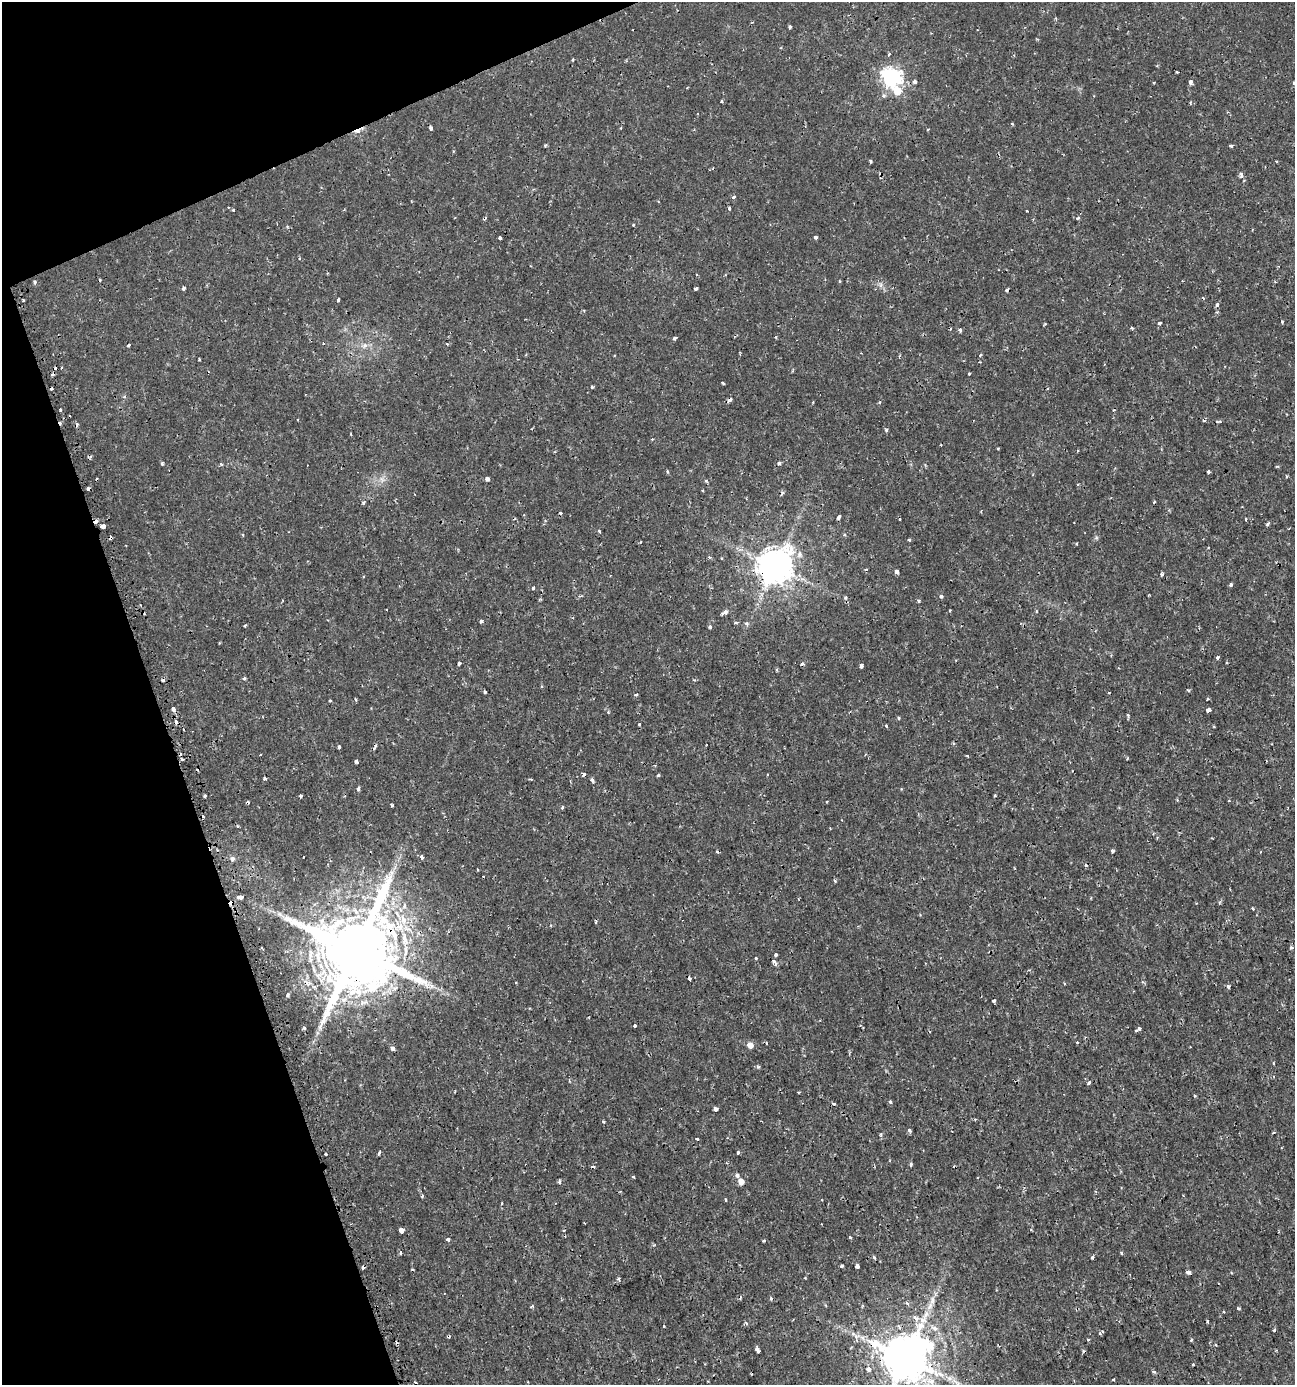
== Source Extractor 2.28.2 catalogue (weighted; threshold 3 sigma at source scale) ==
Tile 5 of 4 x 4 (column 1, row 2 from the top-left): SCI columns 135-1427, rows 2771-4153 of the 5402 x 5549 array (HDU 1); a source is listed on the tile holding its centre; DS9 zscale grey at full resolution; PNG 1297 x 1387 px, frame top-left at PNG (2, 2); no overlay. Shown black and unused: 18% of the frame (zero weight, under 2 of 3 exposures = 1% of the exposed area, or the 3 px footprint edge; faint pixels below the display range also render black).
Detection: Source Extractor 2.28.2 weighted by HDU 2 'WHT'; one run over the whole footprint, this tile lists its part. Background 0.00186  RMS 0.0011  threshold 0.00477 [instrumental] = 3 sigma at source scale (4.5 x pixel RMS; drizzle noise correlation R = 1.50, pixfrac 1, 0.0396/0.0396 arcsec/px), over >= 5 px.
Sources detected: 247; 39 cosmic-ray / hot-pixel residue — not listed; the other 208 listed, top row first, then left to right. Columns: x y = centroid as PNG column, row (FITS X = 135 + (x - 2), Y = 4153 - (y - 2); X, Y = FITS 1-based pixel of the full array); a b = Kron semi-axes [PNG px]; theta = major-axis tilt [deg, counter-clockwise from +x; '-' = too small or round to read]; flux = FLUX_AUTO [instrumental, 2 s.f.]
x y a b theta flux
790 27 3 3 - 0.2
889 54 3 3 - 0.29
573 60 3 2 - 0.16
1177 72 3 2 - 0.14
891 77 8 7 - 39
915 81 5 4 - 0.27
1190 82 4 3 - 0.56
897 91 7 6 - 2.4
722 101 3 3 - 0.15
1190 103 4 3 - 0.094
431 128 4 3 - 0.36
928 129 3 2 - 0.11
357 131 11 5 24 0.6
545 145 3 3 - 0.19
1232 146 4 4 - 0.22
870 161 4 3 - 0.2
1277 161 3 2 - 0.11
1241 175 10 5 -82 0.3
733 197 4 3 - 0.2
228 207 3 2 - 0.12
729 208 4 3 - 0.15
233 210 3 3 - 0.2
1078 218 4 4 - 0.17
633 225 3 3 - 0.11
815 237 3 3 - 0.26
500 238 3 3 - 0.23
839 281 5 3 - 0.087
34 282 5 3 - 0.21
881 285 7 4 -90 0.24
184 288 4 3 - 0.23
696 288 4 3 - 0.36
338 300 4 2 - 0.2
23 301 2 2 - 0.11
1217 304 6 4 85 0.23
1282 322 4 2 - 0.21
1159 323 4 3 - 0.16
1045 324 4 3 - 0.088
1131 328 4 3 - 0.14
960 330 5 4 - 0.2
675 338 4 3 - 0.48
447 344 4 3 - 0.1
129 345 3 3 - 0.21
364 345 8 6 44 0.4
980 355 3 3 - 0.12
199 360 3 2 - 0.1
969 373 3 3 - 0.13
723 383 3 2 - 0.17
592 387 3 3 - 0.2
730 400 5 3 - 0.5
60 410 3 3 - 0.26
1218 421 8 3 -4 0.15
886 430 4 3 - 0.17
998 449 3 2 - 0.094
779 463 4 4 - 0.28
162 464 4 3 - 0.19
1277 466 5 3 - 0.099
667 471 3 3 - 0.14
1208 472 4 3 - 0.47
382 479 10 5 -67 0.35
487 479 6 5 - 0.24
706 480 4 4 - 0.15
363 503 3 3 - 0.28
838 517 5 3 - 0.21
1245 519 3 3 - 0.65
1267 524 3 3 - 0.24
103 526 4 3 - 1.3
599 531 5 3 - 0.098
243 535 4 3 - 0.1
1096 538 6 4 19 0.16
909 540 3 3 - 0.14
799 554 9 8 - 0.54
709 557 4 4 - 0.15
721 558 3 3 - 0.11
775 566 10 10 - 240
897 572 4 4 - 0.51
1162 574 4 3 - 0.22
1231 585 4 3 - 0.23
533 588 3 3 - 0.3
941 596 3 3 - 0.32
845 597 5 3 - 0.12
950 610 3 2 - 0.13
725 612 4 3 - 0.58
722 614 3 3 - 0.27
481 621 5 4 - 0.18
747 624 6 5 - 0.26
245 625 3 3 - 0.12
710 627 3 3 - 0.43
1218 657 3 3 - 0.82
459 663 4 3 - 0.35
802 664 3 3 - 0.45
861 666 4 3 - 0.39
244 678 4 4 - 0.15
485 692 3 3 - 0.17
1109 693 3 2 - 0.14
636 694 4 3 - 0.26
1207 699 3 3 - 0.13
330 700 4 2 - 0.084
356 700 3 2 - 0.16
173 709 4 3 - 1
1208 710 3 3 - 9.8
1128 715 5 3 - 0.12
899 718 5 3 - 0.11
639 724 3 3 - 0.24
886 726 5 3 - 0.11
1214 726 3 2 - 0.094
339 747 4 3 - 0.2
375 747 7 3 69 0.22
356 762 3 3 - 0.36
584 774 4 3 - 0.29
658 775 4 3 - 0.16
265 779 4 3 - 0.43
592 780 4 3 - 0.3
358 789 4 3 - 0.34
205 796 3 2 - 0.24
301 796 3 3 - 0.29
995 796 3 3 - 0.18
827 802 3 2 - 0.095
392 805 3 3 - 0.19
562 807 3 3 - 0.26
1112 851 4 3 - 0.22
304 857 3 2 - 0.079
421 857 4 3 - 0.58
232 859 6 5 - 0.26
835 881 4 4 - 0.14
239 897 6 3 2 0.66
1091 898 3 3 - 0.087
1253 909 4 2 - 0.15
280 914 7 6 - 0.3
1292 947 3 3 - 0.33
262 948 3 2 - 0.11
356 950 21 19 -81 1500
776 955 4 3 - 0.37
756 958 3 3 - 0.15
774 962 5 4 - 0.45
690 979 5 3 - 0.21
516 983 3 2 - 0.083
1228 986 3 3 - 0.42
288 995 4 3 - 0.21
994 1001 3 3 - 0.48
635 1026 3 3 - 0.23
304 1028 4 3 - 0.18
1138 1029 6 3 31 0.73
1077 1042 3 3 - 0.12
750 1045 6 5 - 0.76
393 1048 4 4 - 0.41
1273 1063 4 3 - 0.11
758 1067 4 4 - 0.18
1089 1083 4 3 - 0.2
798 1092 4 2 - 0.091
1195 1096 4 3 - 0.11
890 1102 5 4 - 0.15
834 1104 5 4 - 0.15
715 1109 4 3 - 0.58
603 1122 3 3 - 0.17
909 1130 4 3 - 0.37
1273 1133 4 2 - 0.11
881 1134 7 4 84 0.17
697 1139 3 2 - 0.26
380 1152 4 3 - 0.25
738 1152 4 3 - 0.21
325 1153 3 3 - 0.21
911 1164 4 4 - 0.19
593 1167 3 3 - 0.35
737 1175 4 3 - 0.48
633 1177 4 2 - 0.12
741 1181 5 5 - 0.93
559 1182 6 4 85 0.15
422 1196 5 3 - 0.096
725 1200 4 2 - 0.1
401 1230 4 3 - 2.5
850 1237 3 3 - 0.18
448 1239 4 4 - 0.27
764 1241 4 3 - 0.15
400 1253 5 3 - 0.17
1121 1253 4 3 - 0.12
874 1257 4 3 - 0.16
1092 1257 3 3 - 0.28
842 1266 4 3 - 0.29
857 1266 4 4 - 0.74
363 1267 4 3 - 0.59
1188 1272 4 3 - 0.72
805 1278 4 2 - 0.074
619 1279 5 5 - 0.17
771 1299 5 4 - 0.14
907 1303 6 4 -23 0.19
532 1306 5 3 - 0.15
930 1306 15 7 62 0.87
1238 1308 3 3 - 0.72
1224 1312 3 3 - 0.098
916 1318 7 5 -25 0.51
1207 1321 3 3 - 1.5
746 1323 6 3 -46 0.15
664 1326 3 3 - 0.1
1274 1330 5 3 - 0.14
1103 1331 3 3 - 0.18
1100 1333 4 3 - 0.14
448 1336 3 3 - 0.16
857 1336 11 4 13 0.32
1088 1340 3 3 - 0.11
1191 1340 4 3 - 0.12
998 1345 5 2 - 0.086
757 1349 6 3 -65 0.41
1083 1351 4 3 - 0.23
905 1358 14 13 - 570
1193 1364 2 2 - 0.11
869 1369 4 4 - 0.91
1154 1372 6 3 -2 0.14
1113 1379 4 3 - 0.1
Overlapping masked pixels (flux is a lower limit): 8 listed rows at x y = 357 131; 730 400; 103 526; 775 566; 356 950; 363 1267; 448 1336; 905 1358
Isophote crosses this tile's border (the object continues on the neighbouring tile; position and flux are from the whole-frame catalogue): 1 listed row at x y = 905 1358
Unlisted compact peaks at least as high as the median listed source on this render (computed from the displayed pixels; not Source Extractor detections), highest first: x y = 919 601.